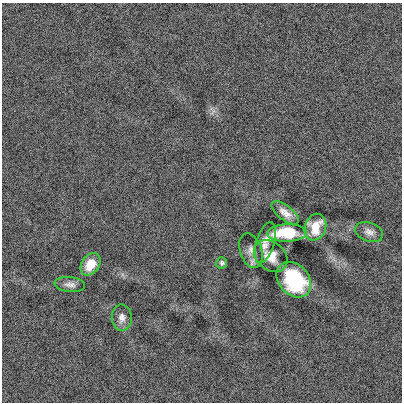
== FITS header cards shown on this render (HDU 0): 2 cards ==
NAXIS1  =                  400
NAXIS2  =                  400

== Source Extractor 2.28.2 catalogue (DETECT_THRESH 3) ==
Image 400 x 400 px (HDU 0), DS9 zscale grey, 1 PNG px = 1 image px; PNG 404 x 404 px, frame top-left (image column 1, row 400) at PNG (2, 3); each listed source drawn as its Kron ellipse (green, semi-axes under 4 px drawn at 4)
Background -7.60e-04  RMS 0.11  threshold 0.315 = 3 sigma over >= 5 px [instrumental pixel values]
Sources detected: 12; all 12 listed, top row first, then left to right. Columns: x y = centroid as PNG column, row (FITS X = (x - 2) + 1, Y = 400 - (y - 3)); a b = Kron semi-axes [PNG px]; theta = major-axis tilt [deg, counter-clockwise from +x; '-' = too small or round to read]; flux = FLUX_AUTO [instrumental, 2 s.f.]
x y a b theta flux
285 213 16 7 -38 62
315 227 13 10 70 130
369 232 14 9 -19 46
287 233 20 8 2 270
265 243 21 9 74 63
251 251 18 11 -72 54
271 256 18 14 -39 97
222 263 5 5 - 16
90 264 12 8 55 120
294 280 20 15 -48 560
70 285 15 7 -6 39
122 318 13 10 -88 46